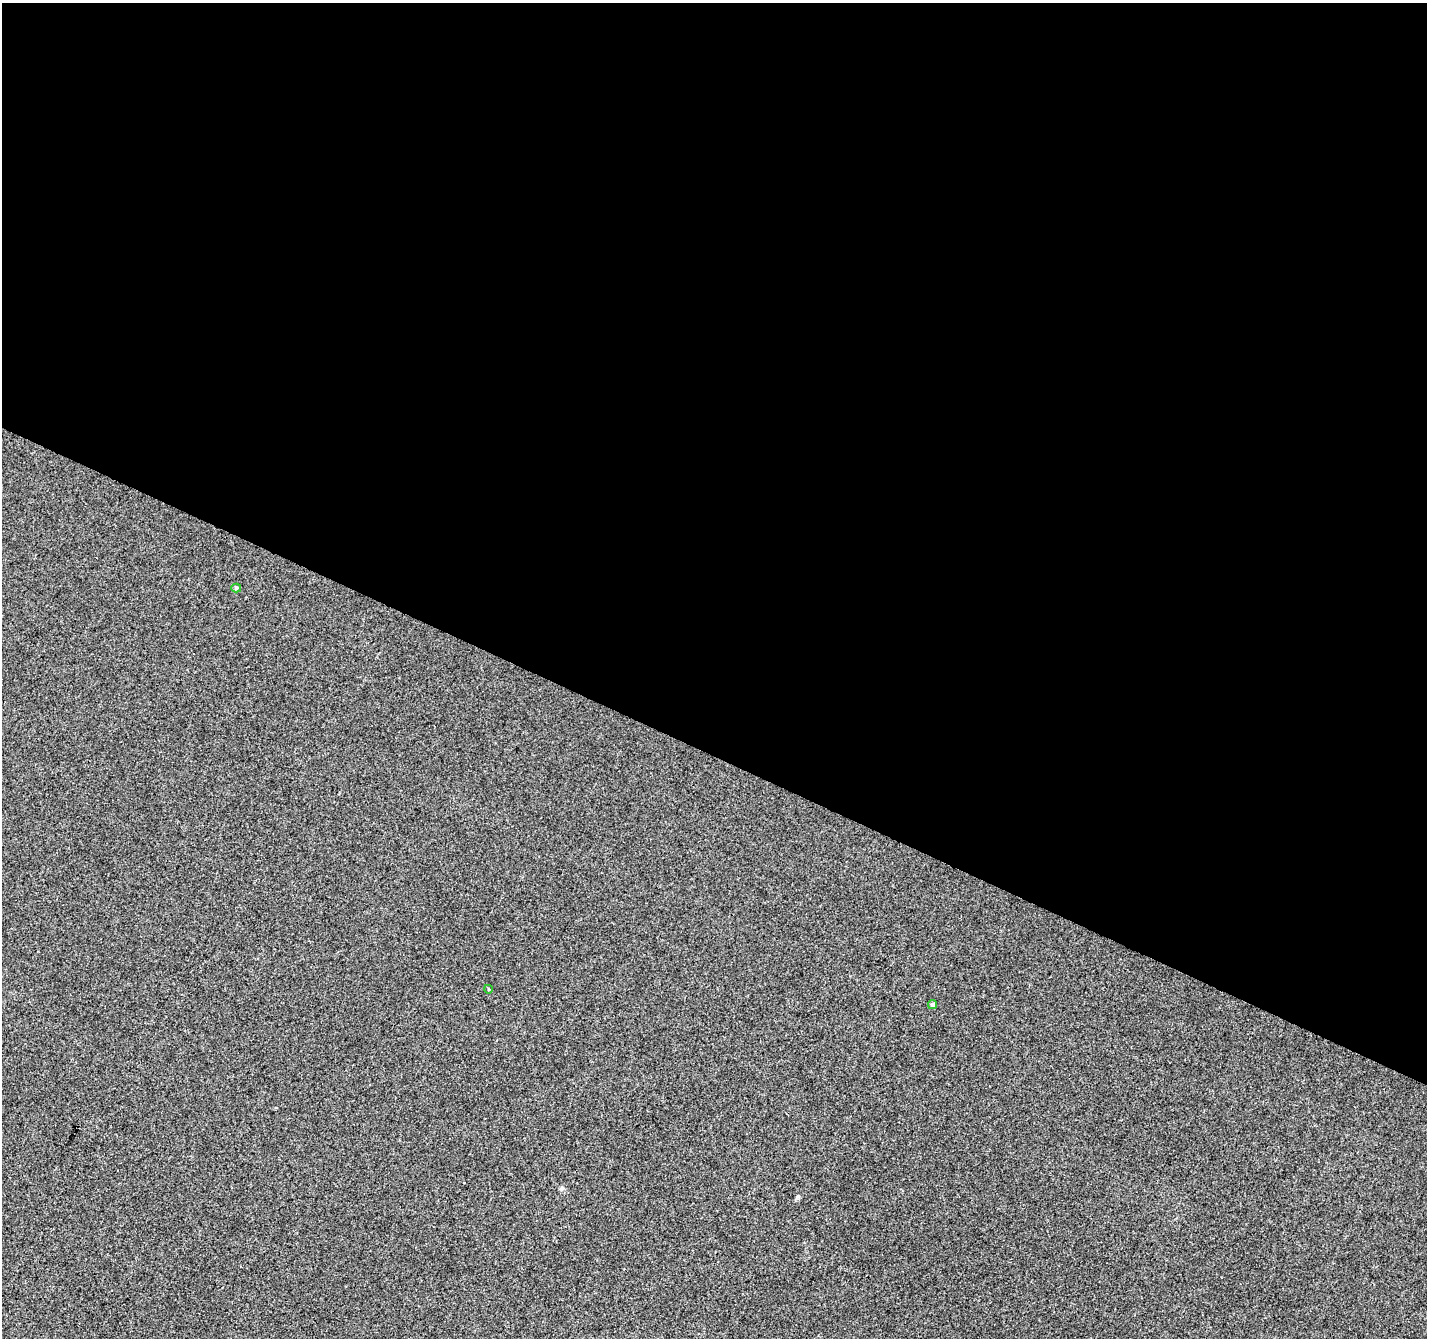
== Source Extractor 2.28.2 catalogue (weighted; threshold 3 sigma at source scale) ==
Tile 3 of 4 x 4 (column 3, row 1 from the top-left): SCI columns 2859-4283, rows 4277-5612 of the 5708 x 5815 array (HDU 1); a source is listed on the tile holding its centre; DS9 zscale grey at full resolution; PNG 1429 x 1340 px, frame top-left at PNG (2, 3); each listed source drawn as its Kron ellipse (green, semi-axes under 4 px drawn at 4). Shown black and unused: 56% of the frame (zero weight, under 3 of 4 exposures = <1% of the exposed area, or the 3 px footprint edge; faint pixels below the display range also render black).
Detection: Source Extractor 2.28.2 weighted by HDU 2 'WHT'; one run over the whole footprint, this tile lists its part. Background 2.39e-04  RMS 0.0036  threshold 0.0162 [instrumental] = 3 sigma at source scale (4.5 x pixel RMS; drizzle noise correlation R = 1.50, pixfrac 1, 0.0396/0.0396 arcsec/px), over >= 5 px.
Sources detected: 3; all 3 listed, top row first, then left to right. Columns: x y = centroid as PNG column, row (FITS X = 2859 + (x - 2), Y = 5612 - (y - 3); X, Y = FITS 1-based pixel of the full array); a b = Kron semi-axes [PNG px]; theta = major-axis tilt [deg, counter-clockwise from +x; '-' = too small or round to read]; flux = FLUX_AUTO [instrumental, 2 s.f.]
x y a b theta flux
236 588 5 4 - 0.58
488 989 4 3 - 0.26
933 1005 4 4 - 0.87